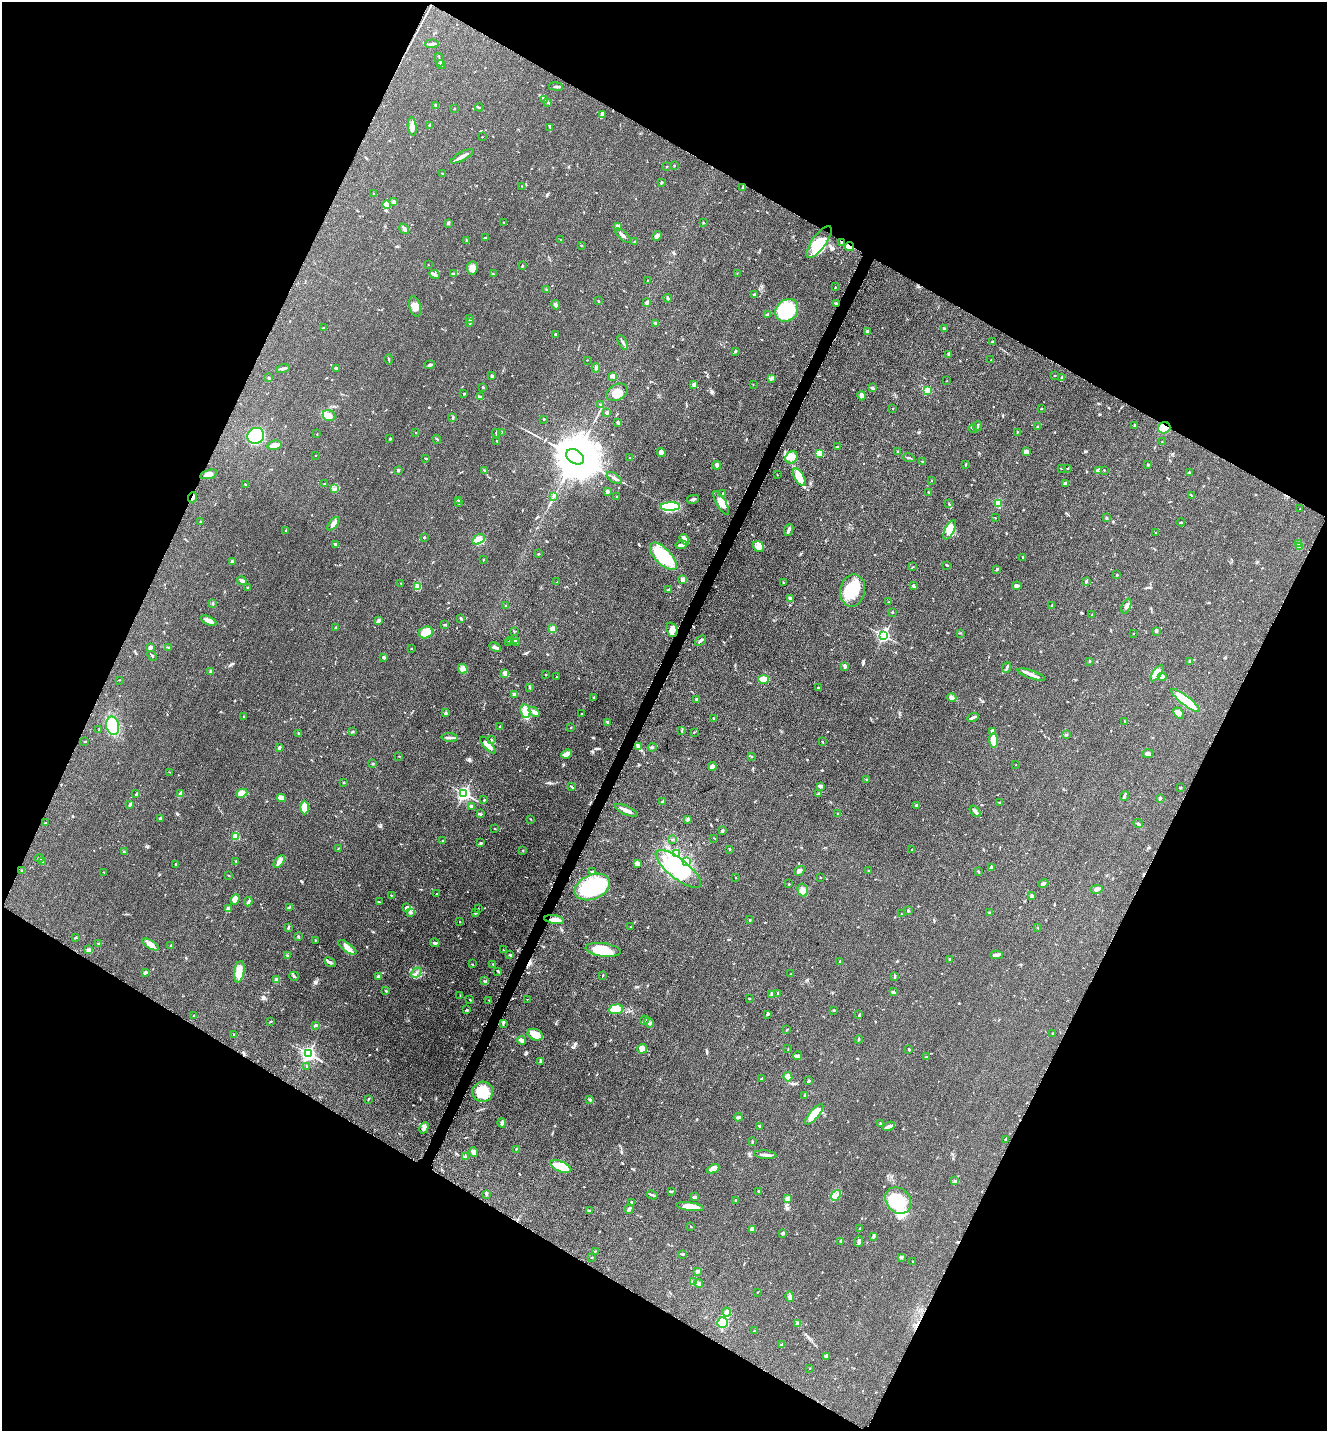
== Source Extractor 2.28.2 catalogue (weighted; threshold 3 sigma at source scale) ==
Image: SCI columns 298-5597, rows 39-5753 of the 5805 x 5772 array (HDU 1 of 3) = the unmasked area's bounding box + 8 px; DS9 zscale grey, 4 x 4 block average (1 PNG px = mean of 4 x 4 image px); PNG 1329 x 1433 px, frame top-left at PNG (2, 2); each listed source drawn as its Kron ellipse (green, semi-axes under 4 px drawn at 4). Shown black and unused: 46% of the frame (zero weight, under 3 of 5 exposures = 3% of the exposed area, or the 3 px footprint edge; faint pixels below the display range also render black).
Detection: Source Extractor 2.28.2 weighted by HDU 2 'WHT'. Background 0.0639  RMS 0.0059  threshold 0.0265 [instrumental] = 3 sigma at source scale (4.5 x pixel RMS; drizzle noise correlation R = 1.50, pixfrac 1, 0.05/0.05 arcsec/px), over >= 5 px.
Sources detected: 690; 8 inside a brighter object's white glare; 4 cosmic-ray / hot-pixel residue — neither listed nor drawn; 7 coinciding with a brighter row at this scale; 33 inside a brighter listed object's ellipse — not listed separately; of the other 638, all 500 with FLUX_AUTO >= 1.4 (the completeness limit of this list) listed and drawn (138 fainter detections not listed), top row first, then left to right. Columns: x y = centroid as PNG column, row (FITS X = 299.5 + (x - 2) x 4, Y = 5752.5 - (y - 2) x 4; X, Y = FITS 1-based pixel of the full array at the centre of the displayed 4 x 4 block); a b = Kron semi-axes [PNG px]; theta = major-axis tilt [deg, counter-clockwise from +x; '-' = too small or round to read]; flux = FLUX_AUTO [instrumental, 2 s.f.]
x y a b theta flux
432 44 7 2 3 9
440 60 7 2 -70 4.8
441 64 5 2 - 7.3
556 87 7 2 -8 6.6
545 99 3 2 - 5
548 103 3 2 - 3.8
435 105 2 2 - 2.1
479 107 4 2 - 5.5
454 109 3 2 - 2
602 115 4 2 - 12
430 125 2 2 - 1.9
412 126 9 4 -82 17
550 127 3 2 - 3
482 137 2 2 - 1.5
462 156 12 3 29 19
674 166 2 2 - 4.1
667 167 2 2 - 1.4
442 173 2 2 - 1.9
661 183 3 2 - 3.5
522 186 2 2 - 1.7
743 187 2 2 - 2.3
374 194 2 2 - 2.9
394 202 3 2 - 12
387 204 4 4 - 18
504 222 2 2 - 1.7
448 223 3 2 - 4.6
703 223 2 2 - 2.9
618 226 4 3 - 9.8
404 229 6 2 -57 11
623 236 9 2 -42 10
657 236 5 3 - 12
485 237 3 2 - 2.4
561 240 2 2 - 1.6
466 241 3 2 - 2.7
635 241 3 2 - 2.7
819 242 19 7 54 92
842 242 3 2 - 6.3
581 245 2 2 - 2.4
849 247 4 2 - 43
428 265 2 2 - 1.8
522 266 2 2 - 3
472 268 6 5 - 25
737 273 2 2 - 1.5
435 274 5 2 - 7.7
454 274 3 2 - 2.5
493 274 3 2 - 2.4
647 280 2 2 - 1.5
835 287 2 2 - 1.7
546 290 2 2 - 1.8
754 295 3 2 - 4
668 298 4 2 - 5.4
598 301 3 2 - 2.2
647 302 3 2 - 6.2
836 303 2 2 - 4.9
556 305 5 3 - 5.3
415 306 10 5 -75 32
787 310 12 10 44 170
767 315 4 2 - 6.4
470 319 2 2 - 3.3
470 322 2 2 - 2.2
656 323 3 2 - 3.2
323 328 2 2 - 3.7
944 329 3 2 - 5.7
867 332 2 2 - 16
555 334 2 2 - 2.5
623 342 8 2 -61 6.2
992 342 3 2 - 3.9
735 351 3 2 - 3.9
949 354 3 3 - 6.1
389 359 5 2 - 4.1
587 360 3 2 - 1.6
991 360 2 2 - 1.5
430 365 5 2 - 5.9
337 368 3 2 - 2.7
596 368 4 3 - 5.8
283 369 7 2 14 7.6
492 376 2 2 - 9.9
612 376 3 2 - 21
1055 376 3 2 - 1.7
269 378 3 2 - 5.6
771 378 3 2 - 3
1062 378 4 2 - 4.7
947 381 2 2 - 1.4
753 384 2 2 - 1.4
694 385 2 2 - 35
483 387 2 2 - 4.4
872 388 3 2 - 7
927 390 2 2 - 99
617 392 11 7 28 41
464 394 2 2 - 9.7
862 396 4 2 - 16
480 397 4 2 - 3.8
601 405 3 2 - 3.4
893 408 2 2 - 1.5
1041 409 2 2 - 1.9
607 413 3 2 - 4.4
329 415 6 5 - 19
453 418 3 2 - 4
544 419 2 2 - 3.4
618 423 3 3 - 6.4
1134 425 2 2 - 5.1
977 426 5 2 - 6.5
1037 427 3 2 - 2.6
973 428 4 2 - 4.5
1164 428 6 5 - 83
501 432 2 2 - 2
1017 432 3 2 - 2.2
416 433 2 2 - 2.4
496 433 4 2 - 3.7
317 434 2 2 - 1.4
256 436 8 8 - 210
390 438 2 2 - 2.6
437 439 4 2 - 3.2
497 441 3 2 - 2.2
1162 442 2 2 - 1.8
275 445 7 4 10 18
837 447 2 2 - 3.8
661 452 5 3 - 15
898 452 2 2 - 10
1026 452 3 3 - 20
819 453 4 3 - 35
315 455 2 2 - 1.5
575 457 10 6 -33 28000
791 457 7 5 43 36
426 458 3 2 - 3.2
630 458 2 2 - 1.5
909 458 6 2 -13 4.6
923 461 2 2 - 2.6
966 464 2 2 - 2.1
717 465 4 3 - 8.8
1148 465 2 2 - 3
1061 468 3 2 - 2.2
1068 468 2 2 - 2.9
484 470 4 2 - 3.4
1104 470 2 2 - 2.1
398 471 3 2 - 3.4
1098 471 2 2 - 31
1189 473 2 2 - 6.4
209 474 9 3 16 18
778 475 2 2 - 1.6
799 477 9 4 -61 61
614 478 8 3 -34 12
932 480 2 2 - 2.2
1065 483 3 2 - 4.7
245 484 2 2 - 1.8
324 484 3 2 - 2.2
334 489 3 2 - 4.2
607 491 2 2 - 29
929 492 3 2 - 2.8
723 493 2 2 - 3.7
1191 495 3 2 - 1.7
554 496 3 2 - 2.3
193 497 5 2 - 11
617 497 3 2 - 2.7
693 499 6 2 12 8.2
458 500 2 2 - 2.9
459 503 3 2 - 2.2
721 503 13 4 -60 45
998 503 4 3 - 23
949 504 2 2 - 1.4
670 506 10 4 2 220
1300 509 2 2 - 1.9
995 518 2 2 - 2
1106 518 2 2 - 6.1
201 521 2 2 - 1.8
1181 522 4 2 - 3.2
333 524 8 3 50 15
286 530 3 2 - 2.6
789 530 6 3 69 9.2
950 530 10 4 64 42
1156 533 2 2 - 2.2
424 537 2 2 - 2.7
478 539 6 4 34 17
684 539 6 3 -57 35
1299 543 3 3 - 8.6
336 544 4 2 - 5
681 545 6 3 8 13
1300 546 2 2 - 42
758 547 6 5 - 23
538 554 2 2 - 2.6
663 556 17 8 -46 210
1023 557 3 2 - 2.3
484 560 2 2 - 1.6
232 561 3 2 - 3.1
947 565 4 2 - 3
913 567 3 2 - 2.2
997 569 3 2 - 4.8
1117 575 2 2 - 2.1
682 579 2 2 - 55
242 581 5 3 - 12
557 582 2 2 - 1.6
1086 582 3 2 - 3.3
401 583 2 2 - 1.4
783 583 2 2 - 1.9
913 586 4 3 - 5.3
1017 586 4 3 - 13
417 587 4 3 - 8.6
247 588 2 2 - 1.7
669 589 4 2 - 3.5
853 590 16 12 79 100
791 599 4 2 - 14
889 602 3 2 - 2.2
213 604 3 2 - 3.4
506 605 3 2 - 2.7
1052 605 3 2 - 4.2
1126 606 8 3 67 13
893 612 2 2 - 3.1
1092 615 3 2 - 1.9
461 618 3 2 - 3.9
209 621 8 3 -27 24
379 621 4 2 - 3.1
445 625 4 2 - 3.6
336 627 2 2 - 1.6
552 628 4 3 - 8.1
672 630 7 5 -69 18
1156 631 3 2 - 2.8
426 632 7 5 21 76
514 632 2 2 - 1.6
961 633 2 2 - 1.5
1134 633 2 2 - 1.5
884 635 3 2 - 530
514 639 4 2 - 8.4
511 641 2 2 - 1.7
700 641 6 2 41 9
508 643 4 2 - 3.5
517 643 4 2 - 2.8
150 647 4 3 - 7.5
169 647 4 2 - 2.6
495 647 6 3 -27 10
411 648 2 2 - 1.8
152 656 5 2 - 4.3
384 657 3 2 - 5
1089 661 2 2 - 3.3
1189 662 2 2 - 2.2
845 666 3 2 - 9.5
1007 668 5 2 - 6.7
463 669 5 4 - 14
210 672 3 2 - 6
505 673 2 2 - 48
1157 673 9 4 52 45
1031 674 14 3 -19 20
545 675 2 2 - 1.6
557 677 2 2 - 2
1162 677 4 3 - 21
763 679 5 4 - 69
119 680 2 2 - 1.6
529 687 2 2 - 1.6
818 688 2 2 - 3.7
515 694 3 3 - 7.3
952 697 5 3 - 12
594 698 2 2 - 4.1
696 699 4 3 - 4.7
1186 701 18 4 -38 120
525 711 7 5 -80 29
534 712 6 3 -40 9.4
446 713 4 3 - 4.6
1178 713 6 5 - 20
581 714 2 2 - 2
243 717 2 2 - 1.4
973 717 6 2 24 7.6
714 718 2 2 - 3
1124 721 2 2 - 1.4
607 722 3 2 - 3.6
113 726 9 6 -79 92
499 727 2 2 - 1.9
571 727 2 2 - 1.4
99 730 3 2 - 2.2
682 730 2 2 - 2.1
992 731 4 3 - 4.2
352 732 3 2 - 3.2
694 732 3 2 - 1.9
299 733 2 2 - 6.2
1066 735 2 2 - 1.8
450 738 8 2 -5 10
491 739 3 2 - 2.2
993 740 7 4 -85 68
85 741 3 2 - 3
822 742 2 2 - 2.1
488 745 10 3 -48 25
639 746 3 2 - 4.8
279 747 4 2 - 6.4
652 747 4 2 - 2.9
567 754 5 3 - 34
1148 754 5 3 - 10
399 756 2 2 - 1.6
751 757 2 2 - 2.2
373 763 3 2 - 3.8
1016 765 2 2 - 1.5
712 766 4 3 - 13
169 772 2 2 - 1.7
867 780 2 2 - 1.8
343 782 3 2 - 2.5
820 786 4 2 - 11
571 787 4 2 - 4.3
1180 788 2 2 - 1.5
242 793 6 4 25 26
464 793 3 3 - 600
136 794 3 2 - 2.5
180 794 4 2 - 14
818 794 4 2 - 6.2
1124 796 5 2 - 4.1
281 798 4 3 - 23
1160 798 3 2 - 5
484 800 3 2 - 2.4
663 802 2 2 - 11
999 803 2 2 - 1.6
130 805 3 2 - 2.5
917 805 3 3 - 4.7
471 806 4 2 - 4.8
305 808 7 4 -89 59
626 810 12 2 -24 24
975 811 7 2 -49 15
480 814 3 2 - 4
838 814 2 2 - 5
160 818 3 2 - 6.8
531 819 2 2 - 1.5
688 820 4 2 - 4.6
45 823 2 2 - 3.8
1138 823 5 2 - 6.2
495 829 2 2 - 2.4
722 831 3 2 - 6.9
236 837 2 2 - 78
714 838 2 2 - 1.6
673 839 2 2 - 1.4
443 841 3 2 - 2
480 842 2 2 - 1.4
338 848 2 2 - 1.8
729 849 2 2 - 2.2
523 850 2 2 - 1.8
912 850 2 2 - 1.5
124 852 3 2 - 3
676 854 4 2 - 5.7
39 858 4 2 - 3.9
236 861 2 2 - 1.8
279 861 7 3 53 17
42 862 3 2 - 2.9
686 862 2 2 - 3.2
175 864 2 2 - 4.2
637 864 4 3 - 24
992 868 2 2 - 2.1
678 869 28 10 -38 130
22 871 2 2 - 1.7
799 871 6 3 32 8.9
869 871 3 2 - 2.1
978 871 3 2 - 2.8
104 872 2 2 - 1.4
592 872 3 2 - 2.9
229 875 2 2 - 1.5
820 877 2 2 - 1.7
736 878 2 2 - 1.7
1043 883 5 2 - 6.6
789 884 2 2 - 3.1
592 887 18 12 23 330
1097 889 6 3 11 14
803 890 6 5 - 19
436 894 2 2 - 1.5
392 895 3 2 - 1.5
1032 896 4 2 - 6.5
235 899 5 4 - 37
248 902 4 2 - 6.6
379 902 2 2 - 2.2
289 907 3 2 - 2.8
407 907 4 2 - 8.8
478 908 2 2 - 1.5
228 909 4 3 - 13
908 911 2 2 - 7
990 912 2 2 - 2.2
410 913 2 2 - 2.2
475 913 2 2 - 4
901 914 2 2 - 1.6
554 920 10 3 -8 23
750 920 2 2 - 2.8
459 922 2 2 - 1.7
288 927 3 2 - 2.8
631 927 2 2 - 1.7
1038 928 3 2 - 1.6
298 936 3 2 - 3.9
75 938 3 2 - 3.1
315 940 2 2 - 2.6
99 943 3 2 - 3.2
435 943 5 2 - 5.6
150 945 9 3 -30 26
171 945 2 2 - 2.5
347 947 11 4 -36 24
89 950 4 3 - 8.5
503 950 2 2 - 1.7
603 950 18 6 -8 99
287 955 3 2 - 2.8
510 955 3 2 - 2.7
996 955 6 3 0 11
950 959 3 2 - 4.4
840 961 2 2 - 1.6
330 962 6 3 -29 8.4
472 964 2 2 - 1.6
493 964 2 2 - 2
498 971 2 2 - 2.6
239 972 11 5 81 47
145 973 4 2 - 5.4
416 973 6 2 44 7
791 974 2 2 - 1.8
603 975 2 2 - 1.8
294 976 5 2 - 3.9
378 976 3 3 - 6.4
895 976 4 2 - 3.6
277 980 2 2 - 30
484 981 2 2 - 2.6
386 991 3 2 - 3
893 992 4 2 - 5
778 993 2 2 - 1.6
772 994 3 2 - 3.3
460 996 3 2 - 1.8
749 998 3 2 - 2.1
527 999 2 2 - 1.4
470 1000 2 2 - 1.9
489 1000 2 2 - 2.1
616 1009 7 5 8 52
466 1010 3 2 - 2.9
834 1010 3 2 - 4.1
767 1014 3 3 - 4.2
194 1015 2 2 - 2
859 1015 3 2 - 2.6
644 1020 4 2 - 6.5
271 1021 2 2 - 2
503 1023 4 2 - 3.6
649 1023 5 3 - 7.9
315 1025 2 2 - 10
787 1030 2 2 - 2.4
1053 1033 2 2 - 2.9
234 1034 2 2 - 2
535 1035 8 5 -22 25
858 1039 4 2 - 2.9
521 1040 4 3 - 9.1
642 1049 5 4 - 20
788 1049 2 2 - 1.5
909 1049 3 2 - 2.7
308 1054 3 3 - 580
798 1056 4 3 - 7.1
926 1057 2 2 - 1.8
541 1061 4 2 - 4.9
307 1067 3 2 - 2.3
788 1077 5 4 - 17
762 1078 3 2 - 2.7
809 1081 3 2 - 4.7
483 1092 10 10 - 99
805 1096 3 2 - 2.4
368 1099 3 2 - 2.7
590 1100 3 2 - 5.8
814 1114 13 4 49 74
738 1117 4 2 - 6.1
502 1123 4 3 - 7.1
881 1123 3 2 - 2.8
760 1126 2 2 - 4.5
889 1126 6 2 23 8.8
424 1128 6 4 61 9.9
1005 1140 2 2 - 2.1
752 1141 3 2 - 2.9
516 1149 2 2 - 2.2
474 1152 4 4 - 12
765 1155 11 2 -6 19
466 1157 4 2 - 9.8
561 1167 11 5 -21 91
713 1169 6 3 24 17
955 1181 3 2 - 3.1
671 1191 3 2 - 3.4
759 1191 2 2 - 4.6
486 1195 4 2 - 3.7
652 1195 5 2 - 5.2
836 1195 6 3 50 12
694 1197 4 2 - 9.1
787 1198 2 2 - 18
736 1200 2 2 - 3
898 1201 14 11 -47 150
631 1202 2 2 - 3.3
690 1207 14 4 -8 51
629 1209 4 2 - 8.4
589 1211 3 2 - 4.2
691 1227 2 2 - 1.7
752 1229 3 2 - 5.6
859 1229 2 2 - 2.6
783 1233 2 2 - 10
874 1236 4 2 - 5.8
841 1241 3 2 - 4.2
859 1241 6 3 -84 6.7
595 1251 2 2 - 1.6
683 1254 4 2 - 3.8
592 1257 2 2 - 1.4
901 1257 3 3 - 5.4
913 1261 2 2 - 1.6
698 1271 2 2 - 1.7
693 1282 3 2 - 2.2
699 1283 4 3 - 7.3
757 1292 2 2 - 1.7
790 1297 5 3 - 8
727 1312 4 2 - 6.6
723 1323 5 5 - 80
797 1323 3 2 - 3.5
754 1331 3 2 - 2.7
782 1345 3 2 - 5.8
827 1357 3 2 - 4.1
810 1368 2 2 - 1.5
Overlapping masked pixels (flux is a lower limit): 4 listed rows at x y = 842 242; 849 247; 1164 428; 193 497
Diffuse or blended objects may show on this block-average render without a row.